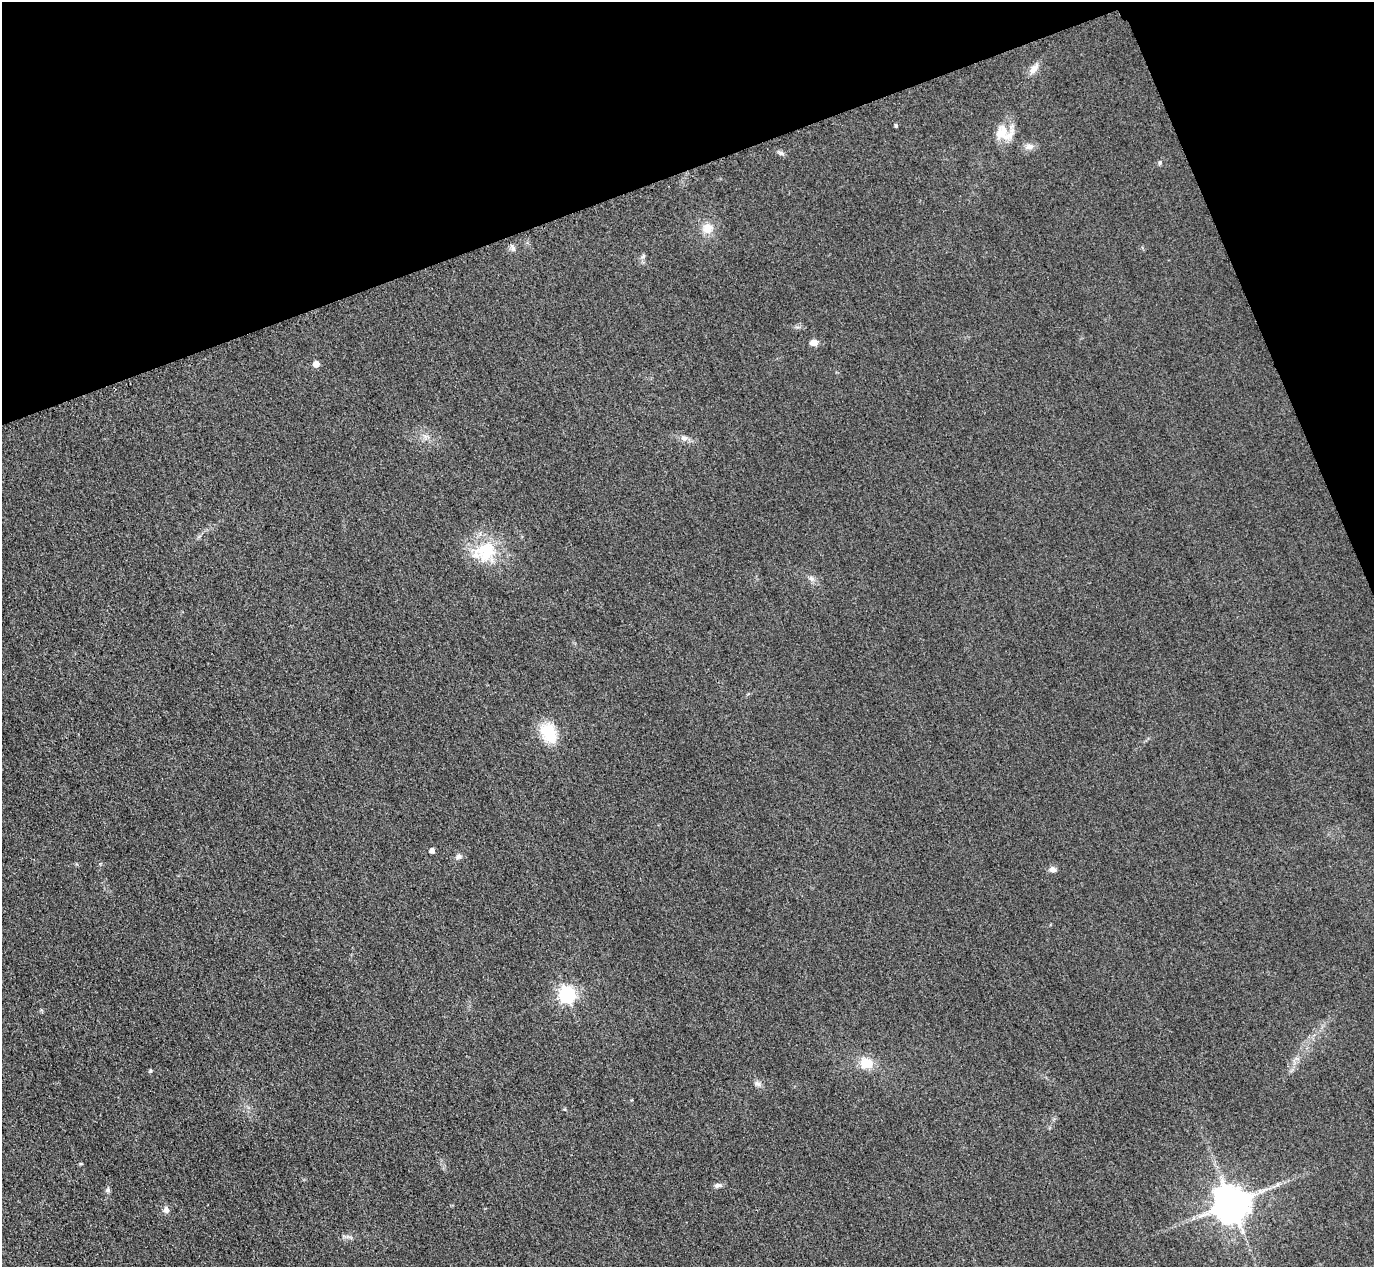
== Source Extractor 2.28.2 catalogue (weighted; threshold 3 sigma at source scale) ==
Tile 3 of 4 x 4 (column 3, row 1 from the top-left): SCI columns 2773-4144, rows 4097-5361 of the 5546 x 5533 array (HDU 1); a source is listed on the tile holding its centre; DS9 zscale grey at full resolution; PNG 1376 x 1269 px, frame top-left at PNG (2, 2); no overlay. Shown black and unused: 18% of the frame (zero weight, under 3 of 4 exposures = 3% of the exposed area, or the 3 px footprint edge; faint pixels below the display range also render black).
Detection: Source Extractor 2.28.2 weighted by HDU 2 'WHT'; one run over the whole footprint, this tile lists its part. Background 0.139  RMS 0.019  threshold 0.0852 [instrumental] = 3 sigma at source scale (4.5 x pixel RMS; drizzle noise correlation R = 1.50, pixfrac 1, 0.05/0.05 arcsec/px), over >= 5 px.
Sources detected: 25; all 25 listed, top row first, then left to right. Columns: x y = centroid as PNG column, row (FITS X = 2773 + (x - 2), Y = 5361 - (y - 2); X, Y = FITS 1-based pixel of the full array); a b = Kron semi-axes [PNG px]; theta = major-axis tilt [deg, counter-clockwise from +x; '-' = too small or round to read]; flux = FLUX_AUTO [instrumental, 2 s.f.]
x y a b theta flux
1034 68 15 8 54 14
896 125 4 4 - 3
1001 133 20 18 67 38
1029 147 13 8 7 10
781 153 6 6 - 4.3
1160 162 5 4 - 2.6
708 228 12 12 - 23
643 256 8 4 53 3.5
814 343 8 6 -7 12
316 364 5 5 - 23
684 438 8 6 20 6
486 551 30 25 65 81
811 579 8 6 -48 6.2
549 732 26 17 -60 59
432 851 4 4 - 8.5
458 857 8 6 42 5.5
1052 869 9 7 -23 7.5
567 995 7 6 - 520
866 1063 14 12 -6 35
150 1071 5 4 - 2.3
758 1084 8 6 -32 6.2
717 1185 10 6 7 5.9
108 1190 6 5 - 4.4
1231 1203 10 10 - 4800
166 1210 8 7 - 7.3
Unlisted compact peaks at least as high as the median listed source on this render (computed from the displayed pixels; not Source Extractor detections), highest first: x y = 513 248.